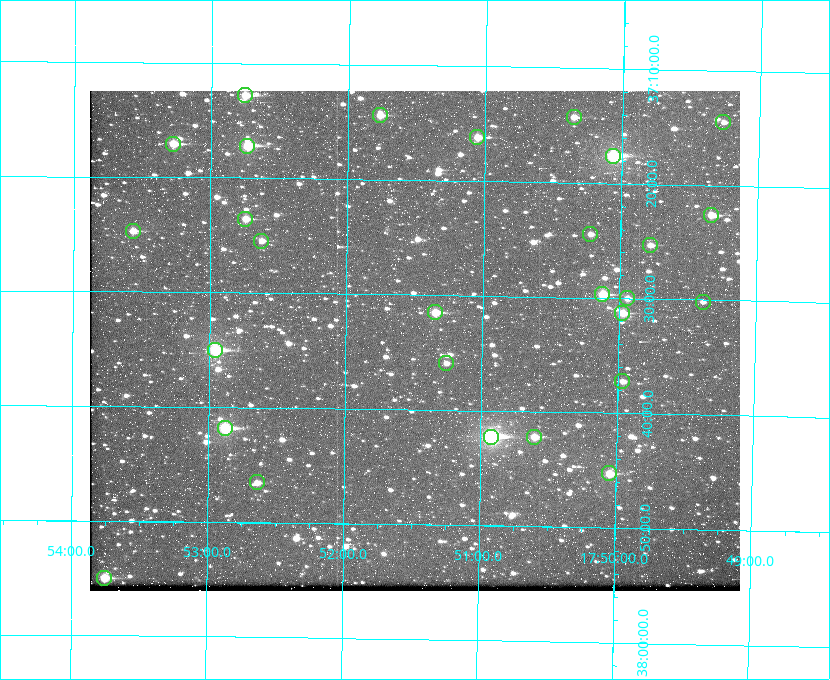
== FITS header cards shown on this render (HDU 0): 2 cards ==
NAXIS1  =                  650 / Width of table row in bytes
NAXIS2  =                  500 / Number of rows in table

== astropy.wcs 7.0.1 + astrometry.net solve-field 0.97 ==
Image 650 x 500 px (HDU 0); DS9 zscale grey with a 90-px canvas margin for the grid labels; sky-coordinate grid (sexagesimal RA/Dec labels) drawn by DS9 from the SOLVED WCS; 28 Tycho-2 reference stars matched to detected sources circled (green)
Header WCS: none
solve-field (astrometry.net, Tycho-2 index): SOLVED blind (the file carries no WCS)
Solved WCS: RA---TAN-SIP/DEC--TAN-SIP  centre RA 17:51:30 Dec +37:34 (267.87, +37.57 deg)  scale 5.23 arcsec/px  FOV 56.7' x 43.6'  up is +179 deg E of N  parity flipped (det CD > 0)
(file carries no celestial WCS; the grid is the blind solution)
Tycho-2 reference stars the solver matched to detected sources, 28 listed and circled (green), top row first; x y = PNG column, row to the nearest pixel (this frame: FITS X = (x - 90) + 1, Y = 500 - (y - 91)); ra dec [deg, ICRS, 3 dp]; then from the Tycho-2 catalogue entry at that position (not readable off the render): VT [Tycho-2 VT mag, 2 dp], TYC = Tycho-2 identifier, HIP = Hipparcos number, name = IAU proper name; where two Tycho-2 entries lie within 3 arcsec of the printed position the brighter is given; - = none
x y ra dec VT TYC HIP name
245 95 268.189 +37.213 9.71 2620-542-1 - -
380 115 267.943 +37.240 10.39 2620-505-1 - -
574 117 267.589 +37.238 11.09 2619-212-1 - -
723 122 267.316 +37.242 12.03 2619-611-1 - -
477 137 267.764 +37.270 10.17 2620-784-1 - -
173 144 268.319 +37.285 9.88 2620-536-1 - -
247 146 268.183 +37.286 8.98 2620-786-1 87506 -
613 156 267.517 +37.293 8.96 2619-379-1 - -
711 215 267.335 +37.377 10.60 2619-634-1 - -
245 219 268.186 +37.393 10.44 2620-175-1 - -
133 231 268.392 +37.412 10.60 2620-800-1 - -
590 234 267.555 +37.408 11.50 2619-358-1 - -
261 241 268.156 +37.424 11.25 2620-712-1 - -
650 245 267.445 +37.422 11.17 2619-451-1 - -
602 294 267.531 +37.495 10.07 2619-274-1 - -
627 298 267.485 +37.500 11.33 2619-40-1 - -
703 302 267.347 +37.503 12.15 3088-638-1 - -
435 312 267.836 +37.525 9.96 3089-889-1 - -
622 313 267.494 +37.522 10.35 3088-270-1 - -
215 350 268.239 +37.584 8.64 3089-755-1 - -
446 363 267.815 +37.598 11.54 3089-1081-1 - -
622 381 267.491 +37.621 11.40 3088-1284-1 - -
225 428 268.219 +37.697 8.93 3089-671-1 - -
491 437 267.730 +37.705 8.13 3089-1203-1 87349 -
534 437 267.652 +37.703 11.04 3089-693-1 - -
609 473 267.512 +37.755 10.10 3089-2332-1 - -
257 482 268.159 +37.775 11.22 3089-2245-1 - -
104 578 268.439 +37.916 9.61 3089-2268-1 - -